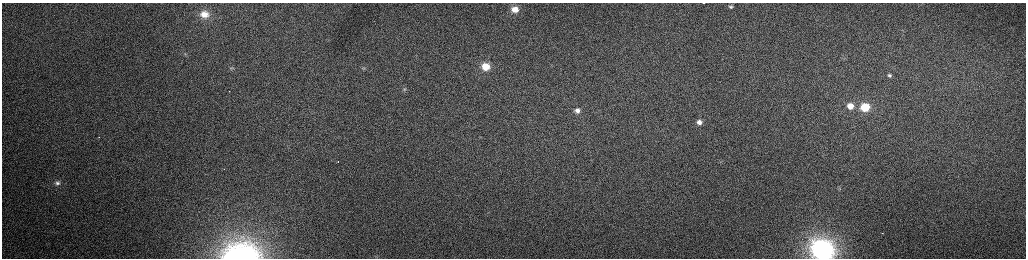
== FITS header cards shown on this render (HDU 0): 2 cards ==
NAXIS1  =                 2048 /fastest changing axis
NAXIS2  =                  512 /next to fastest changing axis

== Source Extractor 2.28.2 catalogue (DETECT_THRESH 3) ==
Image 2048 x 512 px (HDU 0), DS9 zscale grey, zoomed out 1/2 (1 PNG px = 2 x 2 image px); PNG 1028 x 260 px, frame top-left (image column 1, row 511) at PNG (2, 3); no overlay
Background 159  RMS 1.6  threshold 4.8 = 3 sigma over >= 5 px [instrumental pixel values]
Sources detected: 24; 3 cannot appear on this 1/2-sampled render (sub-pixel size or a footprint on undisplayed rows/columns) and are not listed; the other 21 listed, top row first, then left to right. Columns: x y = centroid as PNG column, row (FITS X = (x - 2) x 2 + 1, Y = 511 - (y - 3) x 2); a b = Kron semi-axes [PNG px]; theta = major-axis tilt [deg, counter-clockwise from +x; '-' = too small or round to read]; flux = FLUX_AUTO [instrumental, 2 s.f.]
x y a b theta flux
704 3 2 1 - 780
731 7 4 3 - 530
515 9 11 9 -1 5400
204 14 10 8 -7 3800
185 54 3 2 - 260
486 66 6 6 - 5500
232 68 7 4 -6 780
363 68 7 5 9 910
889 75 7 6 - 1100
404 89 8 7 - 1300
229 91 2 1 - 360
850 106 8 7 - 3800
865 107 8 6 -1 11000
577 110 6 5 - 1500
699 122 4 4 - 1500
99 137 2 1 - 180
338 161 2 1 - 520
57 183 8 6 -9 1200
839 188 5 3 - 260
823 250 10 9 - 180000
241 254 26 15 2 53000
At the frame edge (FLAGS 8, measured only in part): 3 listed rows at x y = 704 3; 823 250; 241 254
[3 sub-pixel or undisplayed-footprint detections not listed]